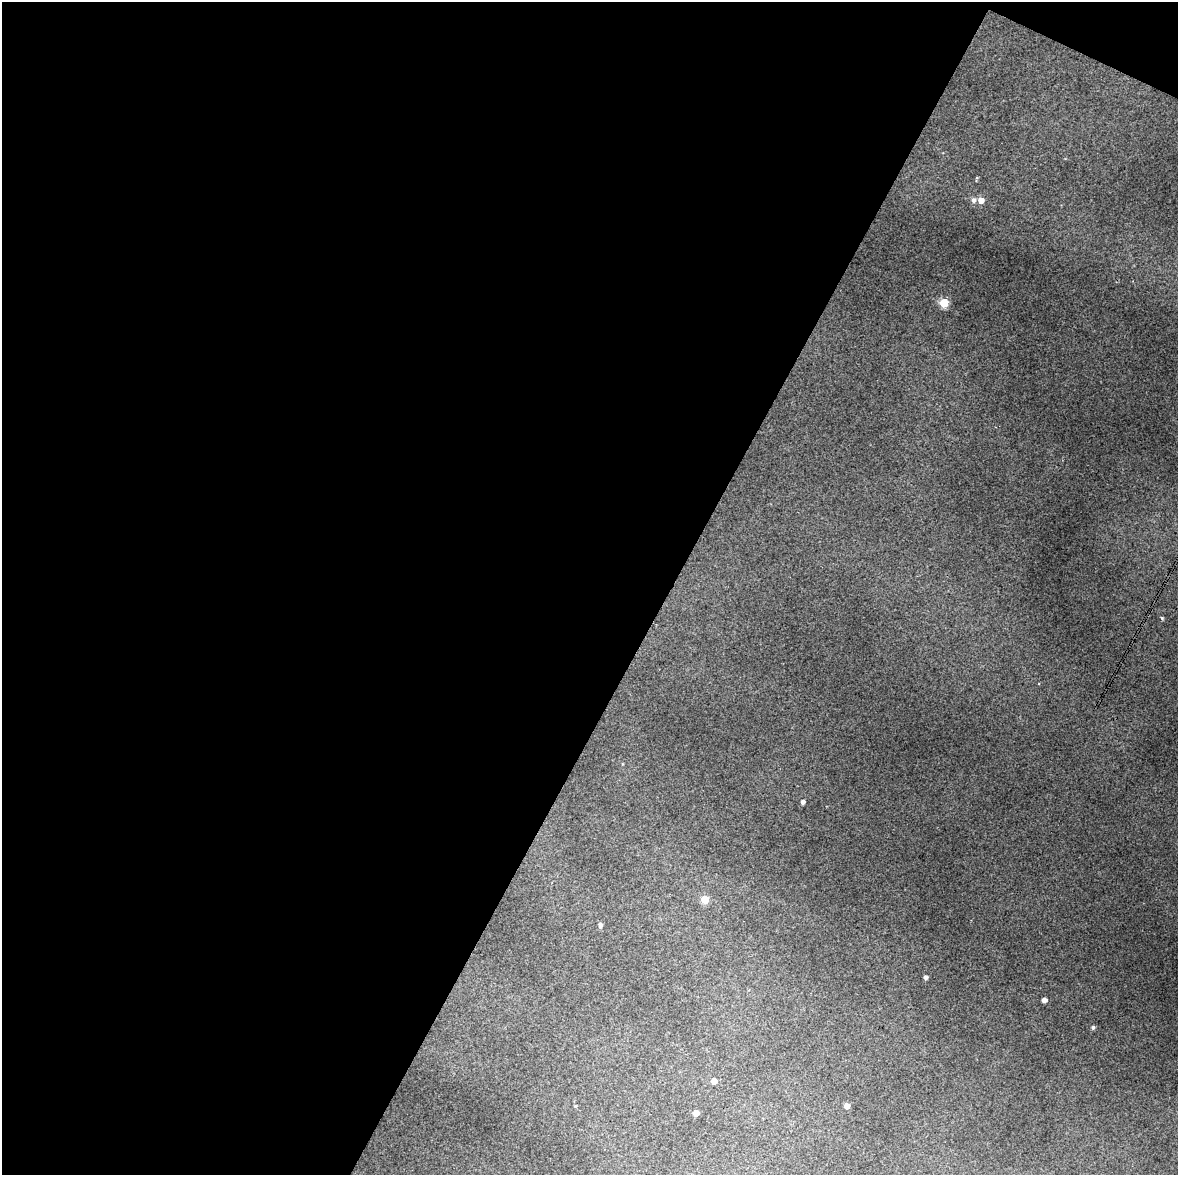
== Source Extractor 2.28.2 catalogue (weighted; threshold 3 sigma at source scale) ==
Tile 1 of 4 x 3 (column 1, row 1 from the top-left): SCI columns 4-1179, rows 2603-3775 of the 4707 x 4001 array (HDU 1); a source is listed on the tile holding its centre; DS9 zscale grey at full resolution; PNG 1180 x 1177 px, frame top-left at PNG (2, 2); no overlay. Shown black and unused: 58% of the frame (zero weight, under 3 of 4 exposures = <1% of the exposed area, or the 3 px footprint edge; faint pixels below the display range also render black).
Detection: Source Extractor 2.28.2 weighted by HDU 2 'WHT'; one run over the whole footprint, this tile lists its part. Background 0.119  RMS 0.0097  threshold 0.0436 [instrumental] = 3 sigma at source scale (4.5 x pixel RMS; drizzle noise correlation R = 1.50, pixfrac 1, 0.0396/0.0396 arcsec/px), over >= 5 px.
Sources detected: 13; all 13 listed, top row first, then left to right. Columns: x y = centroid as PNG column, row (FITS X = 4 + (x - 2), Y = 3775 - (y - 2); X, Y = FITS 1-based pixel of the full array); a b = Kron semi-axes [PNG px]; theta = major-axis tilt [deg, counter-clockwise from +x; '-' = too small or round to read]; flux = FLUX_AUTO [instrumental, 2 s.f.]
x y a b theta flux
973 200 6 6 - 3
981 200 5 5 - 8.7
944 303 5 5 - 39
1162 618 5 3 - 1
803 802 4 4 - 2.8
705 899 5 5 - 21
600 925 5 4 - 3.1
926 977 4 4 - 2.8
1044 1000 4 4 - 4.7
1093 1028 5 4 - 1.8
714 1081 5 4 - 8.7
847 1106 5 4 - 5.2
696 1113 5 4 - 7.2